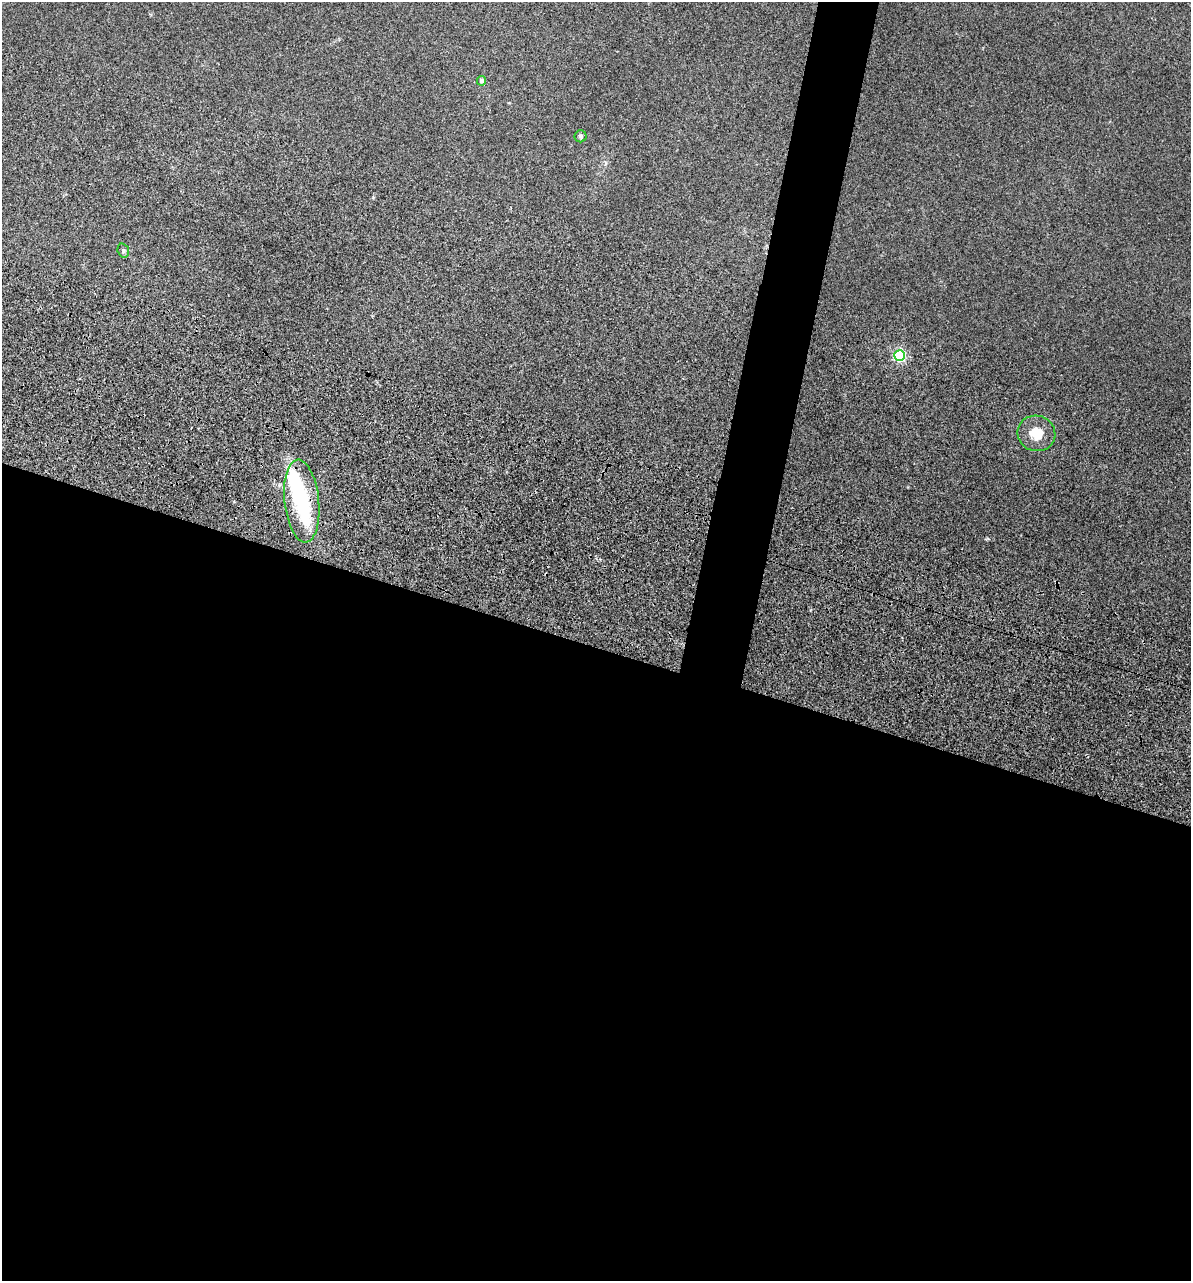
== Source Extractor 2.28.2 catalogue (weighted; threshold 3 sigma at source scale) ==
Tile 14 of 4 x 4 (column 2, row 4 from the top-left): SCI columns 1547-2735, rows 390-1668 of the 5353 x 5896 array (HDU 1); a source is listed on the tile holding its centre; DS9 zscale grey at full resolution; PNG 1193 x 1283 px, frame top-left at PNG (2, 2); each listed source drawn as its Kron ellipse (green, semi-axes under 4 px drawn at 4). Shown black and unused: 53% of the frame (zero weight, under 3 of 5 exposures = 17% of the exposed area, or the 3 px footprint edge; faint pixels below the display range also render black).
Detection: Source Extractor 2.28.2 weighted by HDU 2 'WHT'; one run over the whole footprint, this tile lists its part. Background 0.0739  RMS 0.0068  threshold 0.0305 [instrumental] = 3 sigma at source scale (4.5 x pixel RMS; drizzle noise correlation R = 1.50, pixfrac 1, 0.05/0.05 arcsec/px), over >= 5 px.
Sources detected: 8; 1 inside a brighter object's white glare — neither listed nor drawn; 1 inside a brighter listed object's ellipse — not listed separately; the other 6 listed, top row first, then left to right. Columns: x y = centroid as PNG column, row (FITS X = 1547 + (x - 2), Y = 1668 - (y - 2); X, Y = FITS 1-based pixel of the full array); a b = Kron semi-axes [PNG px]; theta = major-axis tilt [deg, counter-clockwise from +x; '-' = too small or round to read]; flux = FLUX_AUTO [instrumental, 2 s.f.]
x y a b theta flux
481 81 5 4 - 2.4
581 136 6 6 - 1.3
123 251 7 5 -71 1.3
899 355 5 5 - 100
1036 433 19 17 -19 14
302 501 42 17 -84 50
Overlapping masked pixels (flux is a lower limit): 1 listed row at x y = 302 501